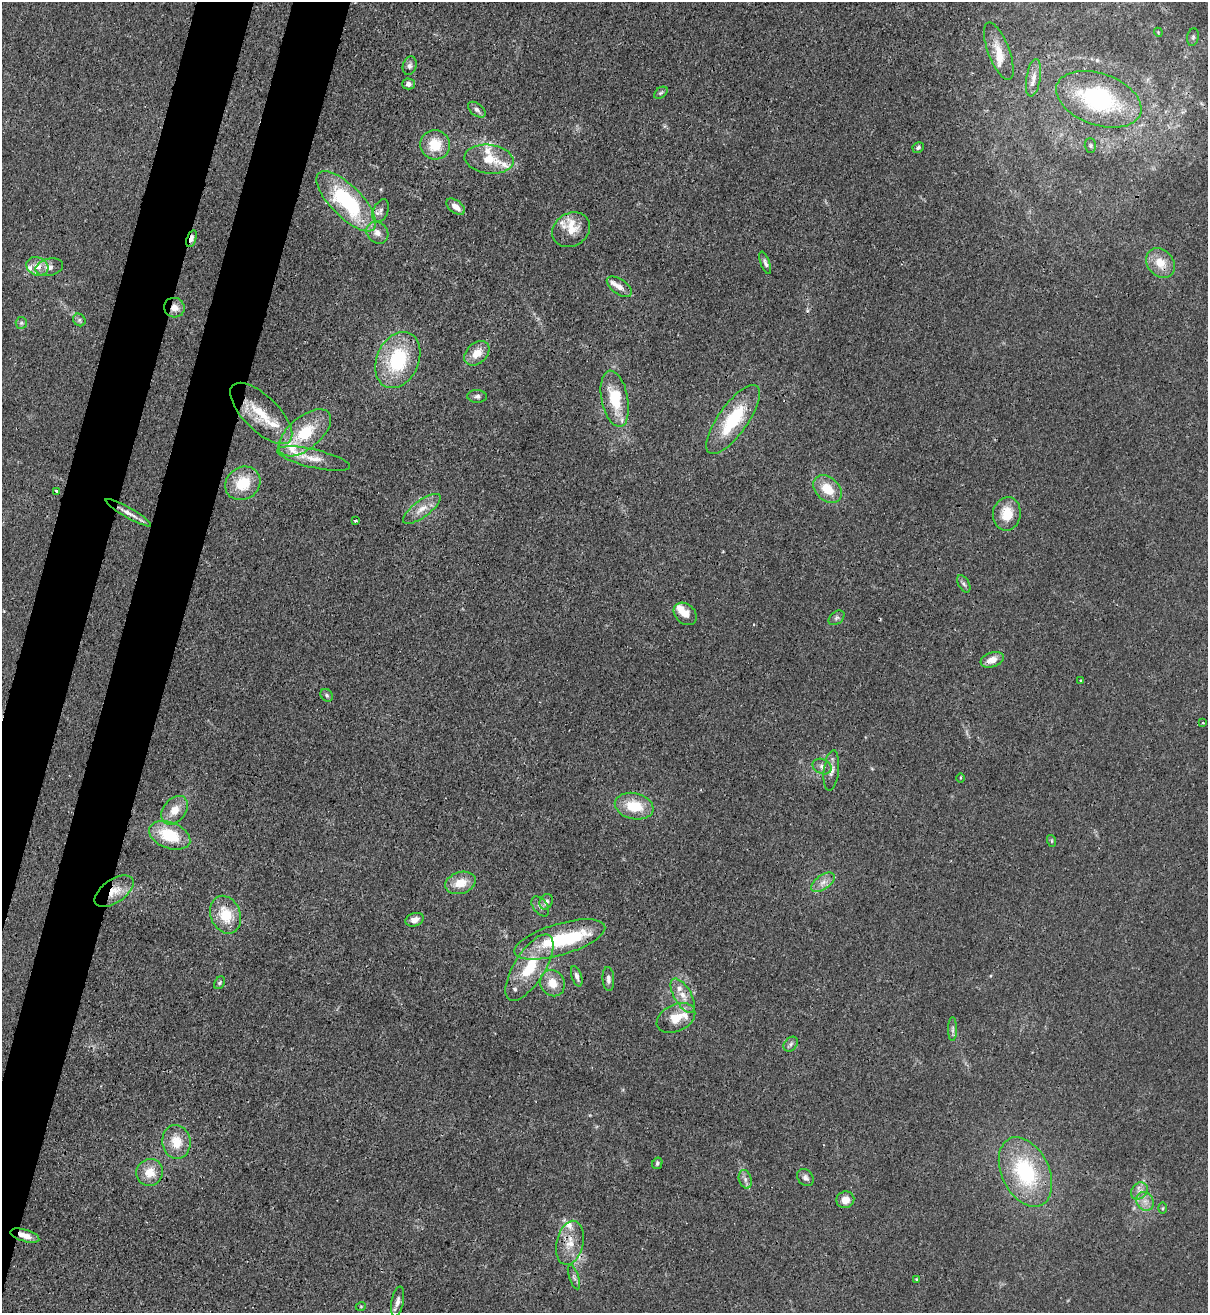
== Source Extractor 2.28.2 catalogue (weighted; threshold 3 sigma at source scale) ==
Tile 7 of 4 x 4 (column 3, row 2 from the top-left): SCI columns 2756-3961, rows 2652-3962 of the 5386 x 5315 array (HDU 1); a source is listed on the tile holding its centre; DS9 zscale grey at full resolution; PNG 1210 x 1315 px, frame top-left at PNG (2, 2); each listed source drawn as its Kron ellipse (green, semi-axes under 4 px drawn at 4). Shown black and unused: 7% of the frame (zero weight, under 3 of 4 exposures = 7% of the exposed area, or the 3 px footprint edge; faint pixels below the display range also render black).
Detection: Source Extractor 2.28.2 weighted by HDU 2 'WHT'; one run over the whole footprint, this tile lists its part. Background 0.0226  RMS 0.0029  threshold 0.013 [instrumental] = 3 sigma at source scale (4.5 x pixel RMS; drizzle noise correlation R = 1.50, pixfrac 1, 0.05/0.05 arcsec/px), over >= 5 px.
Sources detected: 104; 1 inside a brighter object's white glare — neither listed nor drawn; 14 inside a brighter listed object's ellipse — not listed separately; the other 89 listed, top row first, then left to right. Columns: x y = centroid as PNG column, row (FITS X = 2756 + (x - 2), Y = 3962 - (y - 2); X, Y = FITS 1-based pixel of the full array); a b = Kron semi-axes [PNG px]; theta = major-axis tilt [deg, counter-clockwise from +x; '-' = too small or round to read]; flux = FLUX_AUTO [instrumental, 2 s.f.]
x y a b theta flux
1158 32 4 3 - 0.25
1193 37 9 5 81 0.68
999 51 30 10 -69 5.6
410 66 9 6 73 1.1
1033 78 19 7 81 2.4
408 84 6 5 - 1.3
661 93 7 5 37 0.51
1099 99 44 26 -19 38
477 110 10 6 -38 1.1
435 145 15 14 - 7.3
1090 146 7 5 -89 0.6
918 148 6 5 - 0.61
489 159 24 14 -7 7
346 201 39 15 -46 31
456 207 10 6 -37 2.6
381 211 12 7 66 1.2
571 230 20 16 31 5.1
377 233 12 10 -45 2.1
191 239 9 4 72 1.3
765 263 12 4 -69 0.92
1160 263 16 13 -51 5.4
37 266 11 9 -19 3
49 267 14 8 14 2.1
619 287 14 7 -35 2
174 308 10 9 - 2.7
79 320 7 5 -47 0.72
21 323 6 5 - 0.57
477 353 14 10 43 4.1
398 360 29 21 66 21
477 396 10 6 -1 0.92
615 399 28 13 -79 12
261 413 40 17 -45 12
733 420 41 15 54 16
305 433 31 16 40 13
314 459 37 9 -13 4.8
243 483 18 16 34 8.4
827 489 16 11 -41 6.9
56 491 3 3 - 0.58
422 509 22 8 36 3.6
128 513 26 5 -30 2.5
1007 514 17 14 81 6.2
356 521 3 3 - 1
964 584 9 5 -59 0.79
685 614 13 9 -41 3.1
837 618 9 6 40 0.8
992 660 12 7 18 3.1
1080 680 3 3 - 0.46
327 695 7 5 -48 0.56
1203 722 3 2 - 0.34
822 767 10 7 -24 1.4
831 770 20 7 83 2.1
960 778 5 3 - 0.36
634 806 20 13 -13 9.1
175 810 16 11 51 3.9
170 835 21 13 -21 12
1052 841 6 4 -72 0.37
823 882 13 7 36 2.1
460 883 15 11 17 5
114 891 22 11 34 5.1
546 902 8 6 64 1.2
540 906 11 7 -53 1.2
226 915 19 15 -68 8.2
415 920 9 6 19 2.1
560 939 47 15 16 20
529 968 38 15 58 13
577 976 11 5 -72 1.3
608 979 12 6 -87 1.1
220 983 7 5 56 0.49
553 983 13 12 - 4.5
683 996 19 8 -60 3.2
676 1018 20 13 26 5.7
953 1029 12 4 90 0.92
791 1044 8 6 50 0.91
176 1142 17 14 -81 6.1
657 1163 6 5 - 0.54
150 1172 14 13 - 4.8
1025 1172 37 23 -64 27
805 1178 9 7 -49 1.1
745 1179 10 6 -72 1.1
1139 1191 9 7 45 1.5
845 1200 9 8 - 2.6
1145 1201 10 8 -56 2.1
1163 1208 5 4 - 0.36
25 1236 15 6 -18 2.6
570 1243 22 13 77 5.4
574 1277 13 4 -71 0.92
916 1279 4 3 - 0.33
398 1301 15 6 78 1.6
361 1306 5 3 - 0.24
Overlapping masked pixels (flux is a lower limit): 7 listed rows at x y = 191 239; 1160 263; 174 308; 114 891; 560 939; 25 1236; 570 1243